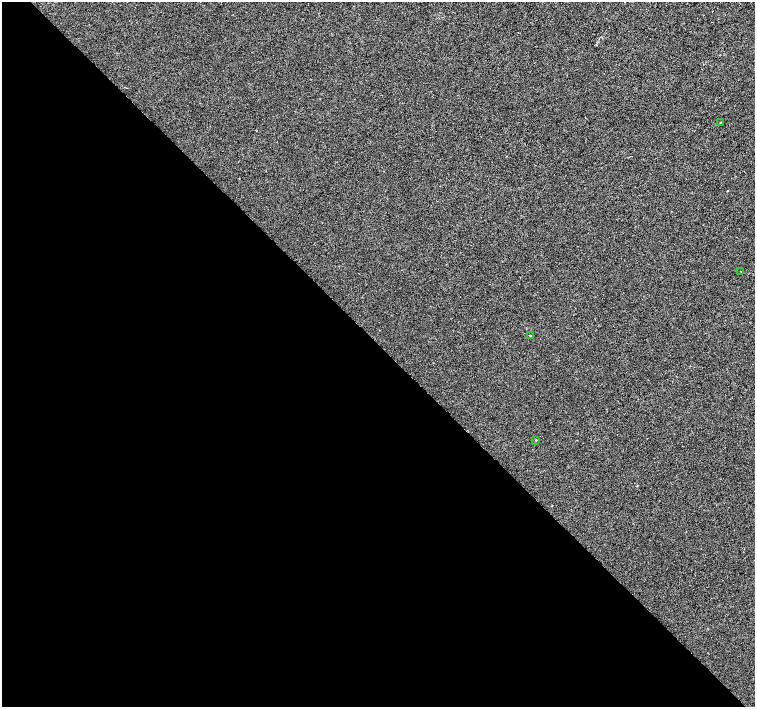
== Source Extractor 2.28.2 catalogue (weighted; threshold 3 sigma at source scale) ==
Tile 9 of 4 x 4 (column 1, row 3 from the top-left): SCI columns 4-1509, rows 1627-3035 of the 6026 x 6004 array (HDU 1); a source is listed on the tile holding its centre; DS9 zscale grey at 2 x 2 block average (1 PNG px = mean of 2 x 2 image px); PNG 757 x 709 px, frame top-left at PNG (2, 2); each listed source drawn as its Kron ellipse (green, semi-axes under 4 px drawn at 4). Shown black and unused: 51% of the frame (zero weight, under 2 of 3 exposures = <1% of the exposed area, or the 3 px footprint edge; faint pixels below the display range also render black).
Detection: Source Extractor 2.28.2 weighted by HDU 2 'WHT'; one run over the whole footprint, this tile lists its part. Background 0.00649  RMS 0.0046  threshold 0.0205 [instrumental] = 3 sigma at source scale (4.5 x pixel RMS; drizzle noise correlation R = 1.50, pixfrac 1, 0.0396/0.0396 arcsec/px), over >= 5 px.
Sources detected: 4; all 4 listed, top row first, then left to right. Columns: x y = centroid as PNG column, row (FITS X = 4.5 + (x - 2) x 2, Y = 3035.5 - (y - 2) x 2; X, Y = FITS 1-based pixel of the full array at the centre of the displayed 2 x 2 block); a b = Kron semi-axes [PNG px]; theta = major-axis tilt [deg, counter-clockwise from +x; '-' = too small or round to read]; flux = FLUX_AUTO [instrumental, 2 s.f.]
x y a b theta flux
720 122 3 2 - 0.47
741 271 2 2 - 0.91
530 335 3 2 - 0.9
536 440 2 2 - 0.68